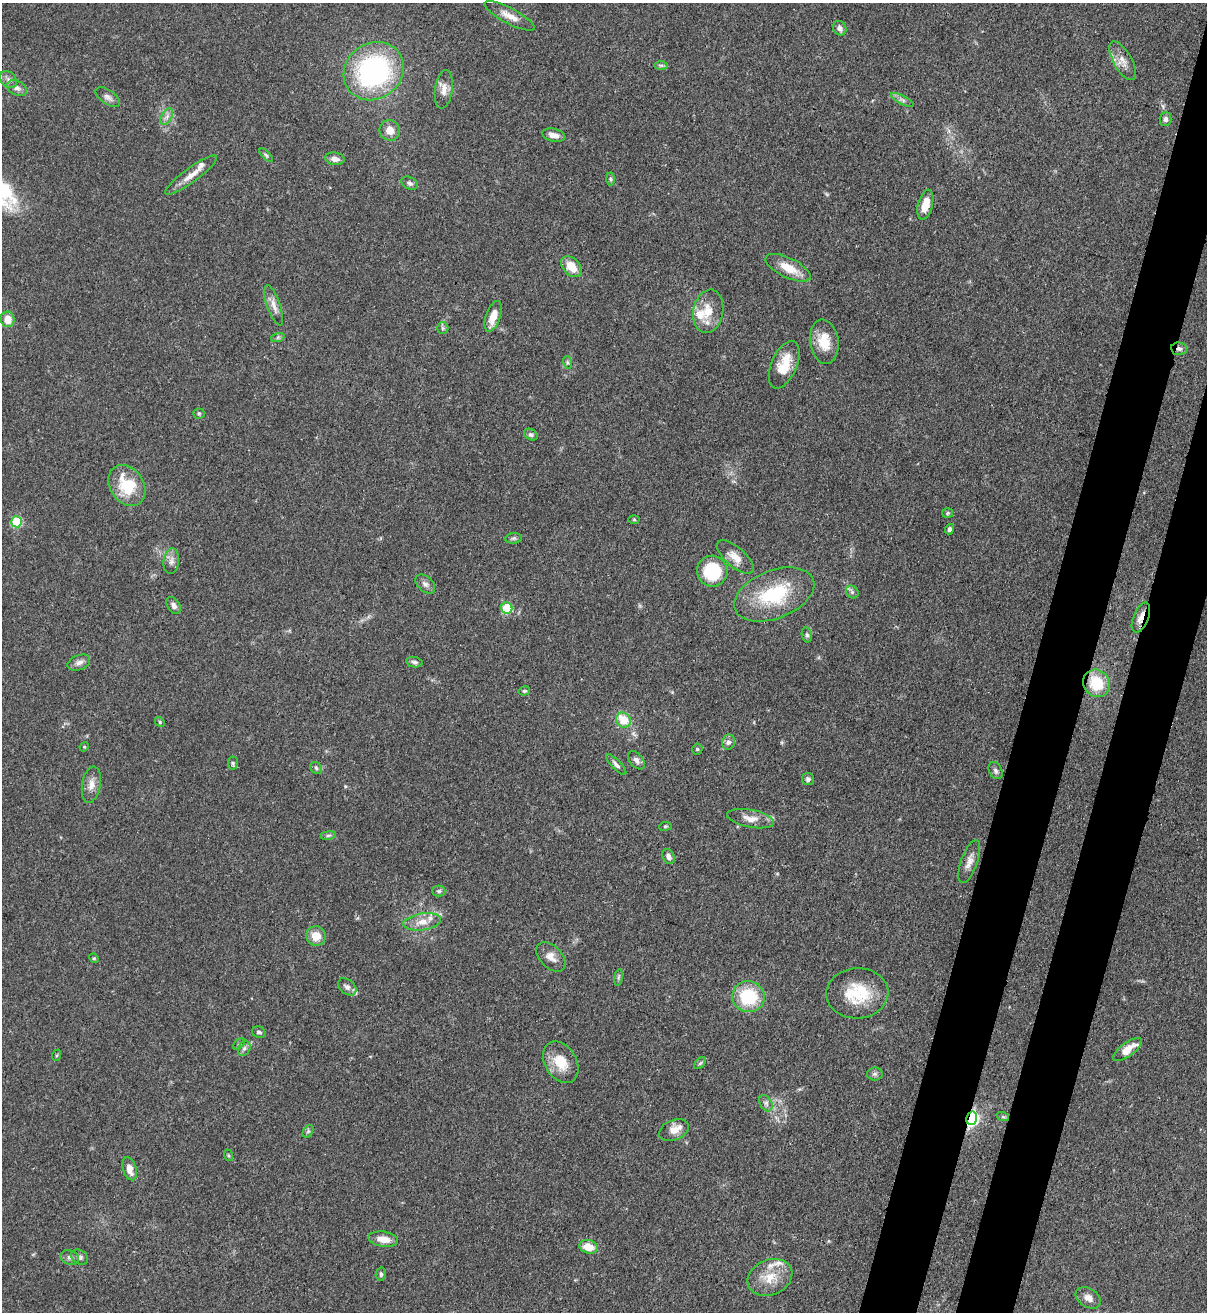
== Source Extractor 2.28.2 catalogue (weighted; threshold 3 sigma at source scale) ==
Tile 10 of 4 x 4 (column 2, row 3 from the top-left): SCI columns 1426-2630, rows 1342-2651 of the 5383 x 5305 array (HDU 1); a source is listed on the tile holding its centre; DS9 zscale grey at full resolution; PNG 1209 x 1314 px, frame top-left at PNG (2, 3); each listed source drawn as its Kron ellipse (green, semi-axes under 4 px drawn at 4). Shown black and unused: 7% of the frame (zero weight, under 3 of 4 exposures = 7% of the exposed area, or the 3 px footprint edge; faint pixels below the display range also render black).
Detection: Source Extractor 2.28.2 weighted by HDU 2 'WHT'; one run over the whole footprint, this tile lists its part. Background 0.105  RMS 0.0041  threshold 0.0186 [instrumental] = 3 sigma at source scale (4.5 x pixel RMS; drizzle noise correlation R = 1.50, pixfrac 1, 0.05/0.05 arcsec/px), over >= 5 px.
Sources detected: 106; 4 inside a brighter listed object's ellipse — not listed separately; the other 102 listed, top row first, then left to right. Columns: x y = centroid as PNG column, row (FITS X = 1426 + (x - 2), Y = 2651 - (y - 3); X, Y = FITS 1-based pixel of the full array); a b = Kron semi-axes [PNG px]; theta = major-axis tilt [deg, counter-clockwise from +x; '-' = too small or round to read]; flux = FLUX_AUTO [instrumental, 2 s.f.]
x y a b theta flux
510 16 28 8 -28 4.6
840 28 7 6 - 1.6
1123 61 22 9 -60 4.1
661 65 7 4 0 0.79
374 71 31 28 37 78
9 80 9 7 -44 1.7
17 88 11 7 -28 1.7
444 89 19 8 82 3.5
108 97 14 7 -35 1.9
902 100 13 4 -28 1.4
167 116 9 5 59 1.6
1166 119 7 6 - 1.4
390 130 10 10 - 4.3
554 135 11 6 -13 3.2
266 155 8 4 -45 0.75
335 159 9 6 -9 2.4
191 175 32 7 36 5.1
611 179 6 4 -88 0.7
410 183 9 6 -28 1.3
925 205 15 7 75 6.3
571 267 12 8 -47 7.1
788 268 24 10 -26 7.7
274 305 21 6 -71 3.1
708 311 22 15 79 8
493 316 16 7 71 5
8 319 8 7 - 5.5
443 328 6 5 - 0.89
278 337 7 4 19 0.76
824 342 22 14 -81 8.9
1179 349 8 6 -7 1.5
567 362 6 4 -72 0.71
784 365 25 12 67 10
199 414 5 5 - 0.65
531 435 7 5 -30 0.96
127 485 22 16 -56 16
948 513 5 5 - 0.61
634 520 5 3 - 0.42
16 522 5 5 - 27
949 529 5 4 - 1.1
514 538 8 5 7 0.88
735 557 23 10 -41 5
171 561 13 7 81 2.2
712 571 15 15 - 21
425 584 12 7 -42 1.7
852 592 7 5 -46 1.1
774 594 42 24 21 29
174 606 9 6 -56 1.7
507 608 5 5 - 21
1141 618 16 7 68 3.4
807 635 7 5 -80 0.92
414 662 8 5 -10 0.96
79 663 12 7 22 2.1
1096 683 14 12 -51 15
524 691 6 4 14 0.64
623 720 8 7 - 9.6
160 722 5 4 - 0.48
728 742 7 6 - 1.6
84 747 5 4 - 0.4
697 749 5 5 - 0.5
636 760 10 6 -51 1.8
233 763 6 5 - 0.74
616 764 14 4 -46 1.5
316 768 6 5 - 0.82
996 771 9 6 -59 1.2
808 779 6 6 - 1.3
91 785 18 9 80 3.9
750 819 24 9 -11 4.6
665 826 6 4 7 0.58
328 835 7 4 9 0.77
668 856 8 5 -64 1.6
969 861 23 8 71 3.6
439 891 6 5 - 0.85
422 922 19 8 9 4.7
316 936 10 9 - 6
551 957 18 11 -46 3.8
94 958 5 4 - 0.5
618 977 8 4 81 0.73
347 987 10 7 -40 1.9
857 993 31 25 3 18
748 997 16 15 - 22
259 1032 7 5 -26 1.1
239 1044 7 4 44 0.64
244 1048 8 6 68 1.2
1128 1049 17 7 36 6.1
57 1055 6 3 71 0.45
561 1062 22 15 -59 10
700 1063 7 4 44 0.73
875 1074 8 6 0 1.1
766 1103 8 5 -61 1.3
1003 1117 6 4 -18 0.67
972 1118 7 5 75 110
674 1130 15 10 24 4.4
308 1131 7 4 56 0.73
228 1155 6 4 -71 0.49
130 1169 12 6 -72 3.7
383 1239 15 7 -8 4.8
588 1247 9 6 -14 6.1
70 1257 9 7 -21 1.7
80 1257 9 7 -30 1.4
381 1274 7 5 79 0.83
770 1277 23 17 23 9.7
1088 1298 13 9 -31 2.7
Overlapping masked pixels (flux is a lower limit): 3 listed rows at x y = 1179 349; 1141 618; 972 1118